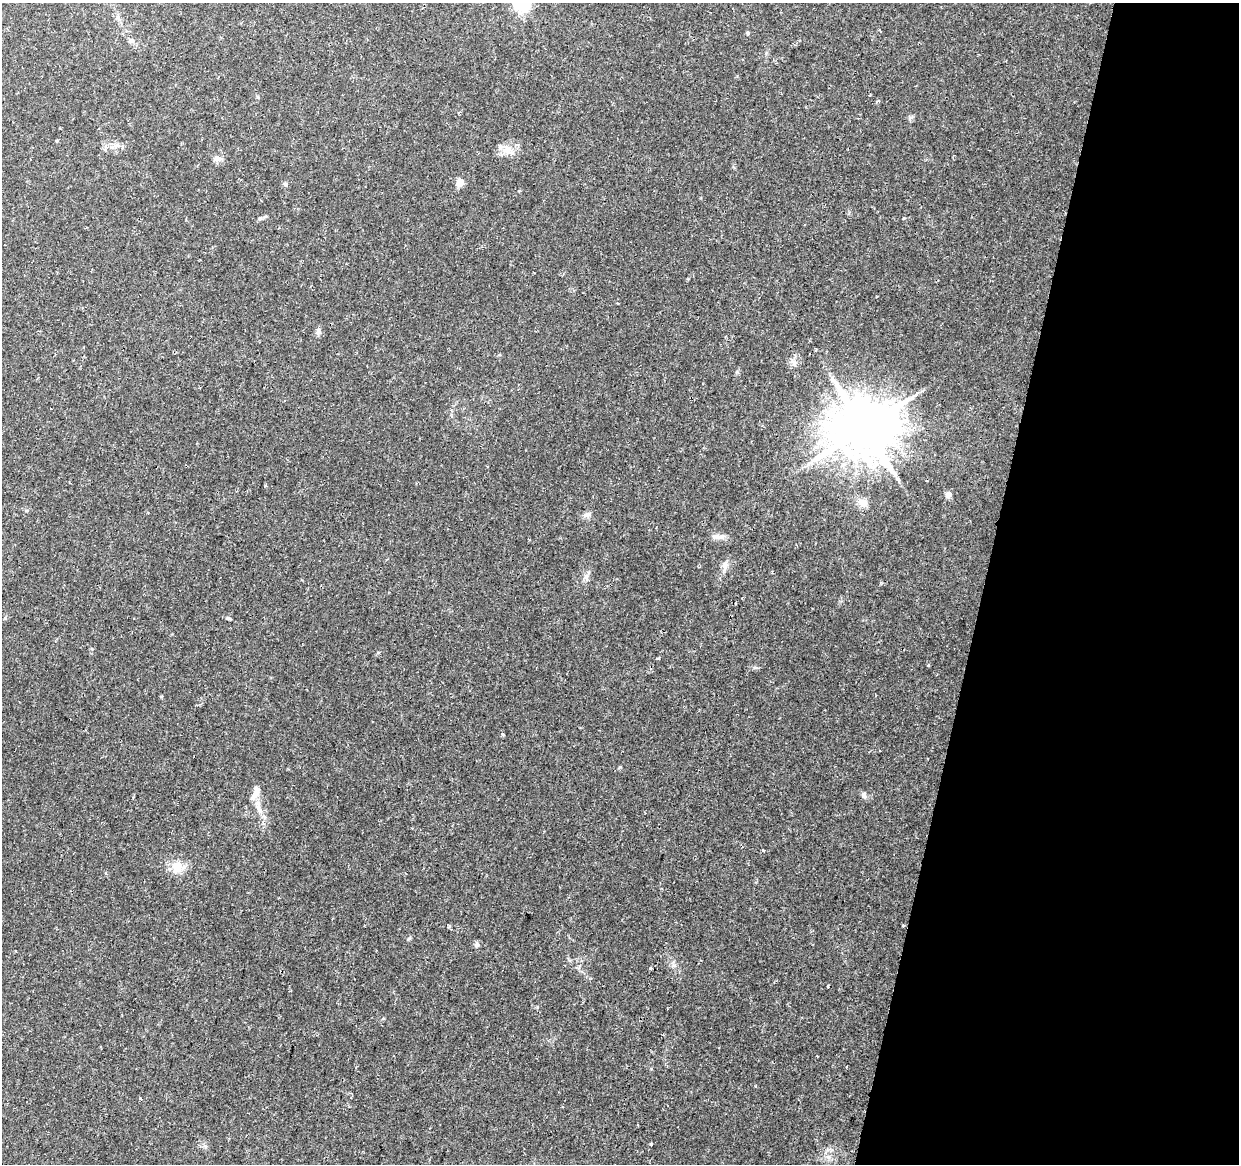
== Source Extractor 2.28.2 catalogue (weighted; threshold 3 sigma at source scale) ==
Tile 8 of 4 x 4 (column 4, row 2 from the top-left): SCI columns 3732-4968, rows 2656-3817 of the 4979 x 5250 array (HDU 1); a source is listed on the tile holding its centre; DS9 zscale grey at full resolution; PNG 1241 x 1166 px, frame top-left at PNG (2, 3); no overlay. Shown black and unused: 21% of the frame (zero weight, under 2 of 3 exposures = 3% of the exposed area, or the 3 px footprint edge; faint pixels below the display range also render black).
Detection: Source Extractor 2.28.2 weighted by HDU 2 'WHT'; one run over the whole footprint, this tile lists its part. Background 0.0313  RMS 0.0031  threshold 0.0141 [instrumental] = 3 sigma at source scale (4.5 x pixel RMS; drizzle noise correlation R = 1.50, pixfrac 1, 0.0396/0.0396 arcsec/px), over >= 5 px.
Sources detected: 33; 1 inside a brighter listed object's ellipse — not listed separately; the other 32 listed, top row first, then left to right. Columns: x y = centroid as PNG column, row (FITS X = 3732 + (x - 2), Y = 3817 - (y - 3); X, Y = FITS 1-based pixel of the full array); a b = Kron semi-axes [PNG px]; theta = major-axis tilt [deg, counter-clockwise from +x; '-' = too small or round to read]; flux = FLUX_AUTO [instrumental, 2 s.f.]
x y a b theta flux
522 4 6 6 - 83
747 33 5 4 - 0.5
131 40 7 7 - 0.86
117 146 10 5 1 1.3
507 150 14 10 27 3.2
217 159 10 7 -4 1.6
460 183 10 9 - 1.8
285 184 7 5 -28 0.65
260 218 6 5 - 0.53
318 331 11 6 -88 0.99
864 428 17 16 - 2200
948 495 5 4 - 3.4
863 503 12 11 - 2.6
587 515 10 6 21 1
716 536 16 7 -7 1.7
725 565 13 8 77 1.8
586 578 8 7 - 1.1
229 618 7 4 -19 0.41
658 658 4 3 - 0.31
928 665 4 3 - 0.48
503 734 3 3 - 1.1
864 795 8 6 -69 0.98
258 808 18 7 -67 3
763 850 3 3 - 0.45
177 867 15 12 75 4.8
903 926 3 3 - 0.34
477 945 7 6 - 0.85
651 968 4 3 - 0.38
827 986 4 2 - 0.33
637 1124 3 2 - 0.3
651 1144 3 3 - 1
828 1157 7 5 -44 0.86
Isophote crosses this tile's border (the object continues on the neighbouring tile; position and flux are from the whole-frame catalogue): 1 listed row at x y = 522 4
Unlisted compact peaks at least as high as the median listed source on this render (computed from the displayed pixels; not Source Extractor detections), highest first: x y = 674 965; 620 767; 409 938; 737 372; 140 1098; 904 218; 161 696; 651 1069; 755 1086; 910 117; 794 363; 258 97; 265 485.